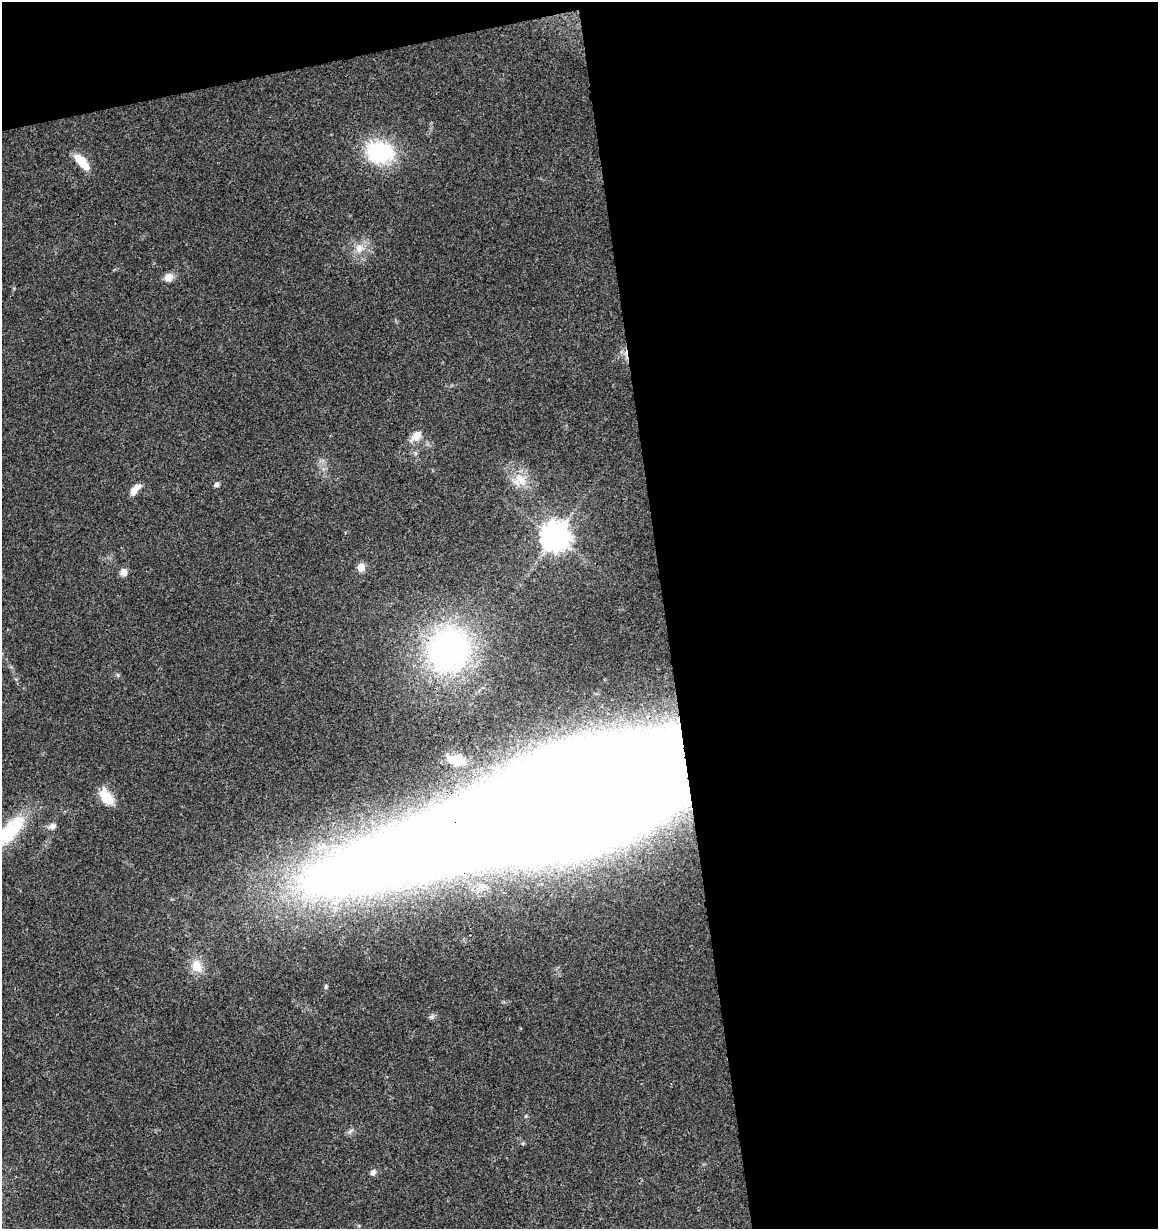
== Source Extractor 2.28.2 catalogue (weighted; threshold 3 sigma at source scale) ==
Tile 4 of 4 x 4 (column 4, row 1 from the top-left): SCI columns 3511-4666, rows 3746-4972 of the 4760 x 5028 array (HDU 1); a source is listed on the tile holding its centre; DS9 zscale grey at full resolution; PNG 1160 x 1231 px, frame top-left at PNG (2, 2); no overlay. Shown black and unused: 45% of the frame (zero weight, under 3 of 4 exposures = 5% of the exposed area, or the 3 px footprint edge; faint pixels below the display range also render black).
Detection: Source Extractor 2.28.2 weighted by HDU 2 'WHT'; one run over the whole footprint, this tile lists its part. Background 0.043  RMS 0.0036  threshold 0.016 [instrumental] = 3 sigma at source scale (4.5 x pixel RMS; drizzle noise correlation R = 1.50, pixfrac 1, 0.0396/0.0396 arcsec/px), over >= 5 px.
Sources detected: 23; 1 inside a brighter object's white glare — not listed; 1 inside a brighter listed object's ellipse — not listed separately; the other 21 listed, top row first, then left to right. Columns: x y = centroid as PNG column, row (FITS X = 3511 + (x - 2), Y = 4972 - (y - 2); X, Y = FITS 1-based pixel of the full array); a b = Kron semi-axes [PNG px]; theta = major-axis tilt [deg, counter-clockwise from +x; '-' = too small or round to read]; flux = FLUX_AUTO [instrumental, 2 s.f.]
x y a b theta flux
380 152 27 21 -7 33
82 162 22 8 -47 6.9
359 248 13 11 69 3.9
169 277 11 8 27 3.1
416 436 17 10 40 3.4
520 479 22 13 -45 7.1
216 485 6 5 - 1.1
133 491 12 8 66 2.2
554 537 9 8 - 510
361 567 5 5 - 8.9
124 572 9 8 - 2.2
449 650 41 37 66 110
455 760 15 8 -12 6.5
106 797 21 12 -55 6.9
579 805 299 46 16 4900
53 826 8 7 - 1.6
10 831 49 19 50 20
197 966 19 13 -72 5.4
326 986 7 5 88 0.6
432 1017 8 6 33 0.88
373 1172 8 6 59 1.4
Overlapping masked pixels (flux is a lower limit): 2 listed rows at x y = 449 650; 579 805
Isophote crosses this tile's border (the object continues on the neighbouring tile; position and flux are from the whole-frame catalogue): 2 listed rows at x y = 579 805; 10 831